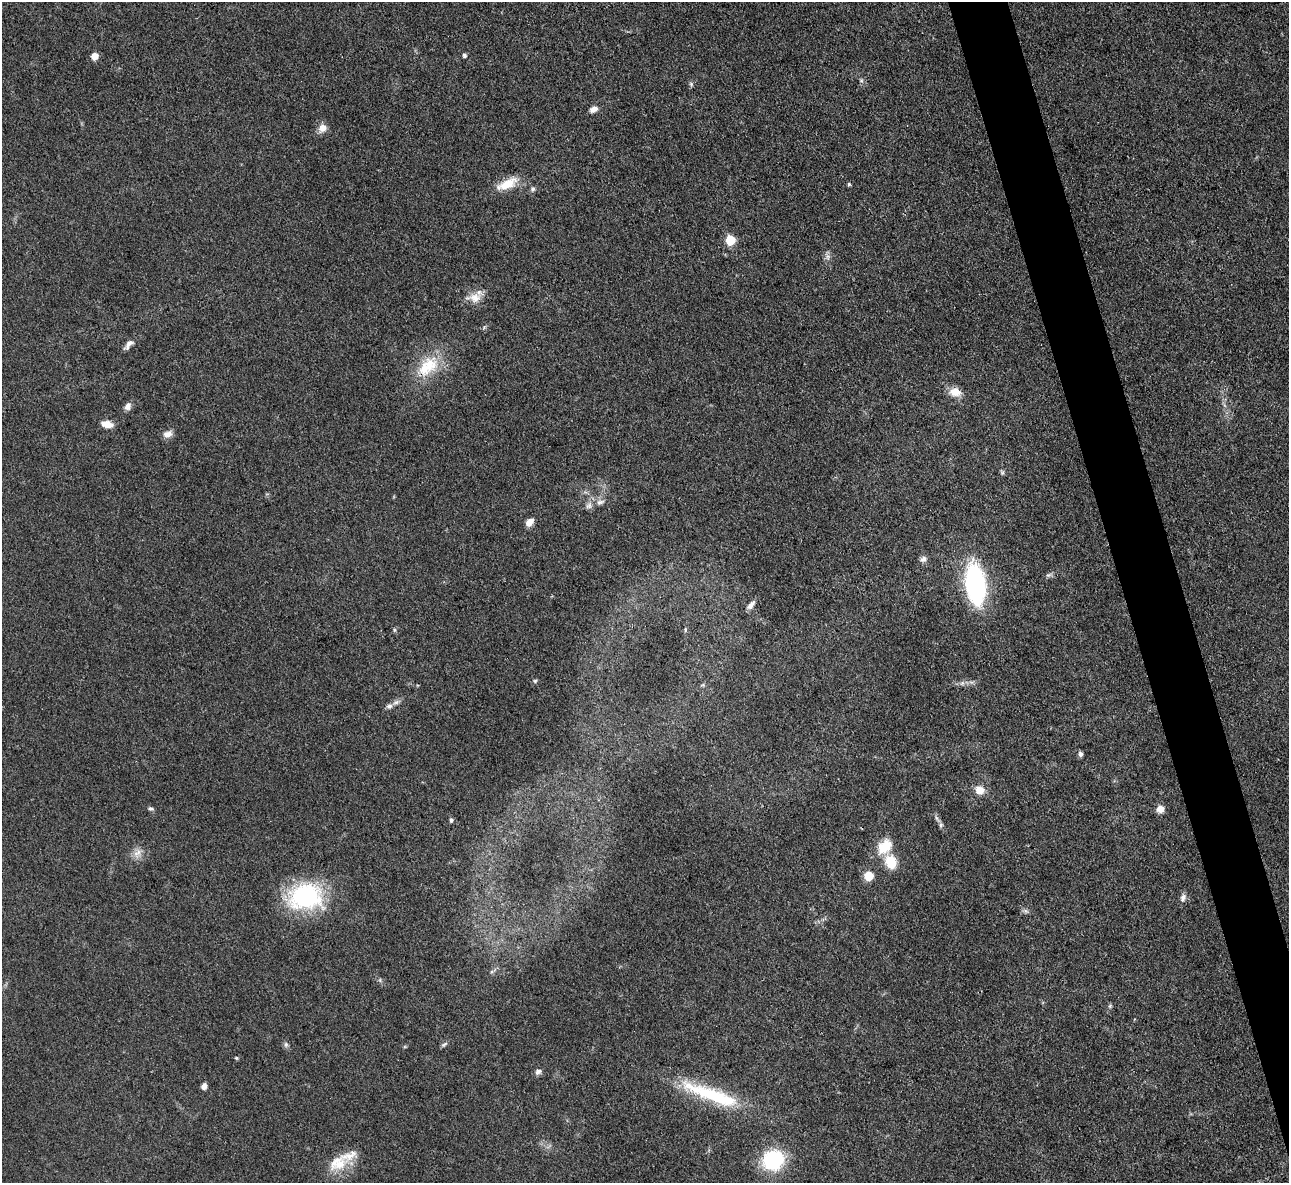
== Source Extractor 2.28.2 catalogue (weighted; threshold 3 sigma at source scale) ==
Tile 6 of 4 x 4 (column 2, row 2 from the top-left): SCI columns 1287-2573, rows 2504-3684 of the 5146 x 5128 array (HDU 1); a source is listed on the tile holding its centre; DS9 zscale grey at full resolution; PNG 1291 x 1185 px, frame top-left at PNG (2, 2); no overlay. Shown black and unused: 4% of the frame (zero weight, under 3 of 4 exposures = <1% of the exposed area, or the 3 px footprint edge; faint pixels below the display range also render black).
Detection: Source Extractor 2.28.2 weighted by HDU 2 'WHT'; one run over the whole footprint, this tile lists its part. Background 0.0978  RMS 0.0066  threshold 0.0297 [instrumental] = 3 sigma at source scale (4.5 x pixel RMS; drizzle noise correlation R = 1.50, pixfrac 1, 0.05/0.05 arcsec/px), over >= 5 px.
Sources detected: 59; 5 inside a brighter listed object's ellipse — not listed separately; the other 54 listed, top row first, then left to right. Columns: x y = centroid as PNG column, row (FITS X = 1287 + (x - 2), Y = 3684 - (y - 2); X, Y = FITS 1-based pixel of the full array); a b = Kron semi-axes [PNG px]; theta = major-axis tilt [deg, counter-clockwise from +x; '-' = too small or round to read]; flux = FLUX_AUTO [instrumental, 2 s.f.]
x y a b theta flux
464 55 5 4 - 1.6
94 56 6 6 - 8.2
861 80 5 5 - 1.2
691 84 6 5 - 1.2
594 109 10 7 23 3.7
323 128 11 10 - 5.3
507 184 31 12 25 14
849 184 4 4 - 0.98
533 189 7 6 - 1.6
730 240 6 5 - 29
828 257 11 4 -79 2.1
474 298 21 12 1 8.4
129 344 16 7 48 3.6
429 364 26 25 - 24
955 392 16 11 -8 7.6
128 406 9 7 64 3.5
107 424 13 7 -12 6.6
168 434 12 8 14 4
1002 472 7 6 - 1.2
600 502 13 7 14 3.4
530 522 10 7 46 4.9
923 559 9 7 17 2.6
1048 575 6 5 - 1.3
975 584 37 17 -81 110
751 605 13 5 49 3
394 630 6 4 -89 0.9
685 630 6 4 73 0.79
535 681 5 5 - 1
962 683 5 5 - 1.4
703 685 5 5 - 0.87
396 702 10 5 24 2.4
1080 754 6 5 - 1.8
979 790 12 10 -34 6.7
151 809 7 5 -27 1.4
1160 809 9 8 - 4.7
451 820 5 4 - 1.6
941 825 8 5 89 1.5
884 847 20 14 49 15
137 853 14 8 58 4.8
891 862 13 10 -72 18
868 876 6 5 - 26
305 897 41 31 5 72
1183 898 12 7 73 3
1026 911 7 5 -44 1.5
492 971 9 4 29 1.5
1110 1006 7 4 54 1.1
286 1044 8 6 -90 1.6
444 1044 10 4 30 1.5
236 1058 5 4 - 0.73
538 1072 9 7 40 2.3
204 1086 6 5 - 3.7
712 1095 81 16 -21 53
773 1160 17 15 27 61
339 1164 24 14 31 16